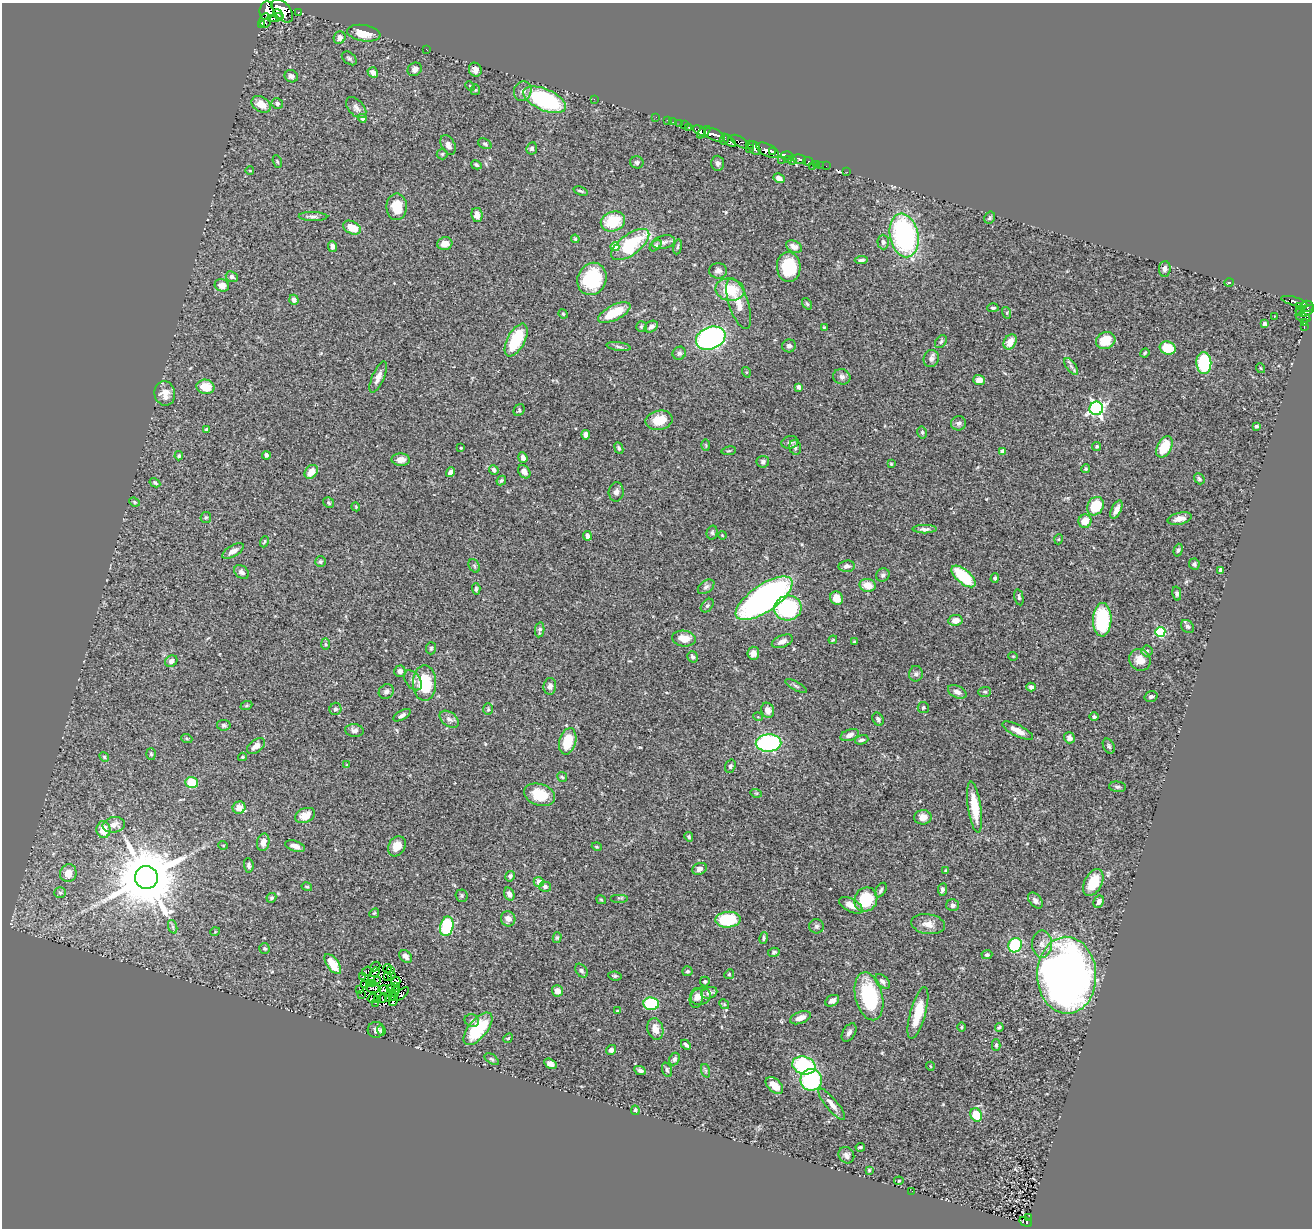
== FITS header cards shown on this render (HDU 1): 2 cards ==
NAXIS1  =                 1310
NAXIS2  =                 1226

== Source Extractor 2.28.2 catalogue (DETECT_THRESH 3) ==
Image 1310 x 1226 px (HDU 1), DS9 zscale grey, 1 PNG px = 1 image px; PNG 1314 x 1230 px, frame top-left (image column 1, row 1226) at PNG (2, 3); each listed source drawn as its Kron ellipse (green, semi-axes under 4 px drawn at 4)
Background 0.753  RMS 0.044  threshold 0.133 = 3 sigma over >= 5 px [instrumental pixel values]
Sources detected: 391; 5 with non-positive FLUX_AUTO (blend fragments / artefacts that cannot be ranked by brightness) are neither listed nor drawn; the other 386 listed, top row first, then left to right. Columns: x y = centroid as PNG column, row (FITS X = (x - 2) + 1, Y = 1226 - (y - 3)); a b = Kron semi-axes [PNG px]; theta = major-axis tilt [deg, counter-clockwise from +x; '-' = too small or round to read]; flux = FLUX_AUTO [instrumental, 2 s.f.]
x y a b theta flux
267 11 9 7 84 820
282 11 13 8 -49 1300
298 12 3 2 - 63
278 14 5 3 - 380
275 18 8 3 12 430
265 20 7 6 - 1.4
261 24 3 3 - 650
364 33 17 8 -9 47
340 38 6 5 - 15
427 50 3 2 - 1.8
349 58 8 5 -38 6.7
415 69 7 6 - 14
475 70 7 6 - 13
373 72 5 5 - 20
291 76 7 6 - 11
470 86 5 3 - 2.7
475 90 5 5 - 3.7
523 91 10 8 68 14
594 99 2 2 - 110
545 100 23 10 -23 370
261 104 10 7 -30 39
277 104 6 5 - 8
356 108 12 7 -47 14
656 117 2 2 - 10
362 118 4 4 - 14
667 120 3 2 - 15
673 122 3 2 - 3.2
679 124 3 2 - 10
684 125 2 2 - 10
689 127 3 3 - 47
699 131 7 3 -26 300
704 132 8 4 41 640
715 135 11 5 -23 1100
724 139 5 3 - 80
729 141 8 4 -42 70
740 142 10 5 -32 94
485 144 7 5 -30 5.6
749 144 4 3 - 150
448 145 10 7 -64 16
532 148 6 5 - 6.7
749 148 3 2 - 120
754 148 7 5 -57 330
768 150 12 6 -26 1200
773 152 3 2 - 410
442 154 5 5 - 4.4
787 156 6 4 -5 69
799 159 7 4 -14 170
781 160 2 2 - 200
788 160 3 2 - 150
792 161 3 2 - 140
808 161 5 3 - 240
277 162 7 4 -70 4
637 162 6 6 - 7
718 163 7 6 - 8.4
817 164 4 3 - 18
476 165 5 4 - 5.8
821 165 2 2 - 5.1
813 166 2 2 - 10
826 166 2 2 - 3.2
250 171 4 2 - 2
847 172 3 2 - 7.3
779 178 6 4 -30 13
581 191 7 3 -20 4.3
397 207 13 10 89 64
477 215 7 5 -82 20
313 217 14 4 -2 9
990 218 6 5 - 6.2
613 221 12 9 20 110
352 228 9 6 -27 50
904 235 22 14 -79 510
575 239 4 3 - 3.3
664 242 12 6 13 12
883 242 7 6 - 9.6
445 244 8 6 12 27
630 244 22 10 37 210
656 245 7 4 44 4.7
332 246 5 4 - 10
615 247 4 4 - 59
678 247 8 3 81 4.9
794 247 8 5 -24 18
861 260 6 3 4 8.5
789 267 15 12 -86 110
1165 269 8 6 84 13
718 271 9 7 1 11
232 277 6 5 - 8.5
592 279 16 14 67 170
1229 282 5 3 - 2.9
222 285 7 6 - 21
730 290 14 11 -9 91
294 300 5 4 - 12
1294 301 13 4 -15 19
739 303 27 9 -72 43
807 304 6 4 -54 4.3
1299 306 3 3 - 37
1307 306 6 5 - 390
993 308 5 4 - 6
1300 311 4 3 - 30
1307 311 8 4 34 360
614 313 18 7 27 81
1007 313 6 4 -73 3.4
563 314 5 4 - 3.2
1274 316 3 2 - 4.9
1303 318 7 3 -16 2.6
1305 323 4 3 - 30
1265 324 4 3 - 4.7
641 326 5 5 - 4.2
651 327 7 5 32 14
824 327 4 3 - 2.8
1304 327 3 2 - 21
711 338 15 11 22 660
516 340 18 8 62 130
1106 341 10 8 26 75
941 342 7 5 51 5.5
1010 342 8 6 58 39
789 346 7 6 - 8.3
619 347 12 4 -8 8.8
1168 348 8 6 -17 76
679 353 7 6 - 8.8
1145 353 5 4 - 3.3
931 359 9 7 67 11
1204 363 11 7 -89 190
1071 366 10 4 -54 9.5
1260 368 5 3 - 2.5
746 372 5 3 - 2.9
378 377 17 6 66 19
842 377 9 7 -22 12
979 380 6 5 - 25
205 387 9 7 -10 56
799 387 4 4 - 18
165 393 12 10 -82 30
1096 408 7 6 - 710
519 410 6 5 - 4.8
659 420 13 9 11 56
959 423 7 7 - 8.8
1257 426 4 3 - 4.7
207 430 4 3 - 10
922 432 6 4 -78 5.3
586 435 4 4 - 19
790 442 9 6 10 9.1
706 445 5 3 - 2.9
1097 446 5 4 - 5.1
795 447 7 5 -74 7.3
1164 447 11 7 62 70
461 448 3 2 - 2.2
619 448 6 4 -67 4.7
729 451 7 3 8 3.9
1002 451 4 4 - 17
266 455 4 3 - 7.4
179 456 4 4 - 4.2
523 458 5 4 - 12
401 460 9 6 -2 26
763 462 6 6 - 8.1
891 464 3 3 - 3
1086 469 4 4 - 3.8
494 470 5 4 - 10
311 472 8 5 49 32
451 472 5 4 - 13
524 472 7 5 -53 18
1199 479 6 4 -49 5
501 480 5 3 - 4.5
155 483 5 4 - 5.1
616 492 9 7 86 11
134 502 5 4 - 3.4
329 503 6 5 - 5
1095 506 10 8 60 100
356 507 4 3 - 2.6
1116 510 10 5 65 18
206 518 5 5 - 4.6
1180 519 12 6 12 22
1085 521 7 6 - 38
925 529 12 4 0 9.8
712 533 7 5 76 6
722 535 4 3 - 2.1
587 536 4 4 - 12
1059 539 5 3 - 2.5
264 542 6 3 69 3.9
1178 550 6 4 73 5.4
233 551 12 5 31 16
320 562 5 5 - 4.8
1194 564 6 5 - 8.1
474 566 7 5 -60 5.5
847 566 8 5 6 12
1221 570 4 3 - 8.6
241 572 8 6 -38 9.9
883 575 7 6 - 8.9
963 576 15 7 -40 150
995 578 5 4 - 5.5
868 585 8 6 -14 37
706 587 9 6 37 8.5
476 589 6 4 -84 5.3
1177 594 7 4 -78 6
1019 597 8 4 -78 5.5
764 598 33 13 35 1100
836 598 7 6 - 33
707 606 8 5 48 6.1
788 608 14 12 14 310
955 620 7 5 10 22
1102 620 17 9 88 210
1187 626 7 5 -44 6.9
540 630 7 4 81 6.2
1160 632 5 5 - 220
684 639 12 8 -8 39
833 640 4 3 - 3
782 641 11 6 22 17
854 642 3 3 - 3.3
325 644 6 4 -88 4
431 648 6 5 - 4.5
1147 651 5 5 - 4.8
753 653 6 6 - 21
1013 656 5 3 - 2.4
692 657 6 5 - 7.2
1140 660 11 10 - 34
171 661 6 5 - 12
400 671 5 5 - 14
916 674 8 7 - 7.7
413 680 11 7 -52 12
425 683 18 11 -90 140
550 686 8 6 85 11
796 686 12 3 -28 6
1031 687 4 4 - 9
386 691 8 7 - 9.3
957 692 10 6 -26 15
985 692 6 5 - 4.6
1151 697 7 5 16 6.1
246 705 6 4 20 3.7
923 707 5 5 - 5
335 709 6 6 - 7.1
488 709 6 5 - 4.7
768 710 8 6 -68 22
402 715 9 4 29 10
758 717 5 3 - 2.5
1094 717 5 4 - 6.5
449 719 11 7 -36 14
878 719 7 5 -61 7.3
224 725 7 5 -9 5.3
354 730 9 6 -5 11
1018 731 17 5 -26 27
850 735 9 5 21 16
1069 738 6 5 - 11
187 739 5 3 - 3.5
862 740 7 4 16 8.5
568 741 13 8 76 84
768 743 13 8 1 440
256 746 10 6 36 21
1109 746 8 5 -63 6.1
151 754 6 5 - 4.5
104 757 5 4 - 4.2
242 757 4 3 - 4
347 765 3 2 - 1.9
730 766 7 5 71 5.7
562 777 5 4 - 4.6
192 782 6 5 - 78
1117 787 8 5 -7 7.7
756 793 6 3 -17 3.3
539 795 16 10 -19 71
975 807 26 6 -82 89
239 808 6 6 - 29
305 815 10 7 23 35
923 817 9 7 0 22
114 825 11 7 10 22
103 830 8 7 - 51
689 837 5 4 - 4.4
263 842 9 6 78 21
223 845 5 3 - 2.4
295 846 10 5 -19 18
397 846 10 8 60 35
597 847 5 3 - 2.6
249 865 7 4 -85 7.1
699 869 7 5 24 12
945 871 4 3 - 3.6
68 873 9 8 - 29
510 876 5 4 - 6.2
146 877 11 11 - 28000
539 882 5 5 - 25
1093 882 14 8 62 80
307 887 5 3 - 3.5
545 887 6 5 - 8
942 889 6 4 81 10
881 890 8 5 60 6.7
60 893 5 5 - 5.3
509 894 6 5 - 14
462 896 6 6 - 5.2
271 898 5 4 - 5.4
620 898 9 2 0 2.6
601 900 5 3 - 3
866 900 12 11 - 120
1035 901 9 5 -49 11
1099 902 6 5 - 10
851 905 13 6 -28 26
953 905 6 6 - 10
374 913 5 4 - 3.2
508 919 7 7 - 19
728 920 13 8 4 140
928 924 17 10 -9 28
447 926 10 6 77 190
816 926 7 7 - 8.5
173 927 7 4 -72 6.2
215 932 5 3 - 2.4
557 938 5 4 - 4.4
763 938 6 4 78 5.6
1042 944 13 10 90 24
1015 945 7 6 - 180
265 949 5 5 - 6.2
774 952 6 4 10 6.2
987 955 5 4 - 5.7
406 956 7 5 -44 14
333 964 11 6 -54 68
375 967 5 2 - 2.4
388 968 4 2 - 2.5
367 971 5 2 - 2.5
391 971 4 2 - 0.82
581 971 8 5 -51 6.4
687 971 5 5 - 6.6
375 972 5 2 - 4.6
729 974 5 4 - 3.8
392 975 3 2 - 1.2
1067 975 38 29 -89 2100
363 976 3 2 - 3.7
388 976 2 2 - 1.4
615 976 6 4 -9 5.4
372 979 3 2 - 3.9
378 980 4 2 - 1.5
396 981 5 3 - 5.7
705 981 5 5 - 4.6
882 981 9 5 -43 9
369 983 3 2 - 2.8
373 983 2 2 - 3.7
365 985 3 2 - 1.4
396 986 2 2 - 1.2
373 988 7 2 -3 1.5
391 988 4 2 - 1.6
384 989 5 3 - 0.21
360 990 3 2 - 3.5
557 991 6 5 - 25
395 992 5 3 - 6.7
709 993 8 5 18 12
402 994 9 3 42 9.7
361 995 3 2 - 4.4
393 996 3 2 - 0.98
701 996 10 8 21 20
869 996 24 13 -76 240
372 998 5 2 - 1.6
382 998 3 2 - 1.7
389 998 3 2 - 1.7
696 998 10 6 82 16
378 999 2 2 - 3.7
393 999 7 2 72 1.6
832 1001 7 5 29 14
376 1003 3 2 - 1.3
651 1004 7 6 - 160
724 1004 5 4 - 4.2
618 1011 3 2 - 3
918 1013 27 7 74 80
800 1018 11 6 20 24
472 1021 7 6 - 7.4
962 1027 5 3 - 3.2
999 1027 4 3 - 4.1
478 1029 19 9 50 150
655 1029 11 8 -75 29
376 1030 8 8 - 12
381 1031 5 4 - 7.2
849 1032 10 6 59 11
508 1038 5 4 - 3.5
686 1045 6 3 -45 6.7
996 1045 6 4 90 6
611 1050 5 5 - 10
492 1059 8 4 -36 6
674 1059 6 5 - 6.9
550 1064 7 4 -32 15
804 1065 12 8 -16 240
930 1066 4 3 - 2.4
640 1070 6 4 -26 7.5
667 1070 7 4 -70 5.2
706 1071 7 4 -72 5.4
811 1080 11 10 - 280
774 1085 10 6 -42 29
832 1104 19 6 -50 21
635 1110 5 3 - 3.8
976 1115 7 5 -64 85
860 1147 5 3 - 4.8
846 1155 8 7 - 11
869 1170 4 4 - 3.9
899 1181 5 4 - 4.6
912 1191 3 2 - 2.5
1028 1218 3 2 - 3
1026 1222 6 4 -30 45
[5 non-positive-flux detections neither listed nor drawn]